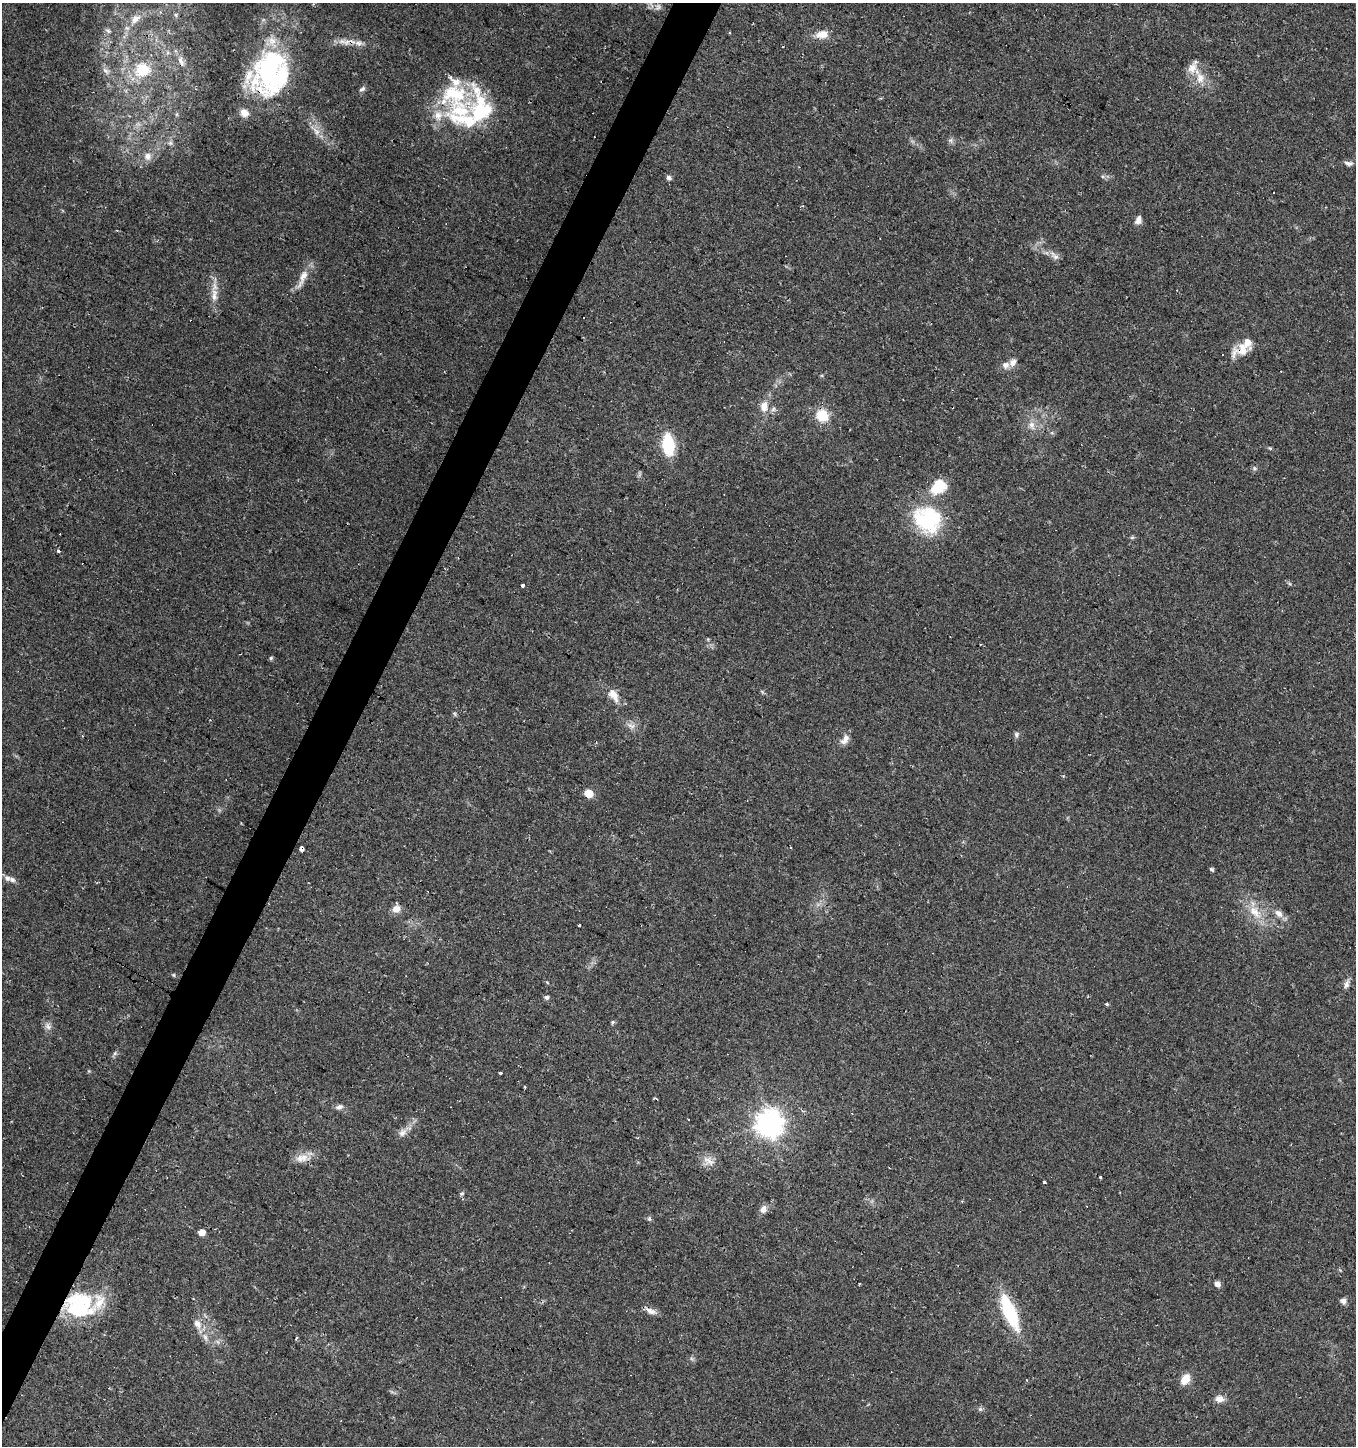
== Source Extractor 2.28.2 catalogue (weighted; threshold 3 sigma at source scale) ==
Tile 7 of 4 x 4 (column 3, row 2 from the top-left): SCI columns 2969-4322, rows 2887-4330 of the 5870 x 5777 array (HDU 1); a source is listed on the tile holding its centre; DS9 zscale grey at full resolution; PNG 1358 x 1448 px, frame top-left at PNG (2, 3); no overlay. Shown black and unused: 3% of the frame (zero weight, under 2 of 3 exposures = <1% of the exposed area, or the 3 px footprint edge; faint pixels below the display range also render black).
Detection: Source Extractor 2.28.2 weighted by HDU 2 'WHT'; one run over the whole footprint, this tile lists its part. Background 0.0673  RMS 0.0052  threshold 0.0236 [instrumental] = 3 sigma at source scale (4.5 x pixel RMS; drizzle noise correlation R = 1.50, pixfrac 1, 0.0396/0.0396 arcsec/px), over >= 5 px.
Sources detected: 101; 1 inside a brighter object's white glare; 8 cosmic-ray / hot-pixel residue — not listed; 15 inside a brighter listed object's ellipse — not listed separately; the other 77 listed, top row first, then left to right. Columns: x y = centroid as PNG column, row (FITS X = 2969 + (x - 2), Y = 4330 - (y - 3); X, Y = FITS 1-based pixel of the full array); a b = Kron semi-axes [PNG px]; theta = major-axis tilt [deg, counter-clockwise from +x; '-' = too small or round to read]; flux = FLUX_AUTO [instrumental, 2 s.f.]
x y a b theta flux
658 7 8 6 23 1.8
136 18 15 11 29 6.1
108 31 8 5 -31 1.5
822 34 15 9 6 6.4
342 41 12 7 14 3.4
359 43 11 8 6 2.9
181 61 16 8 -72 3.9
142 70 23 20 20 21
106 71 12 6 -42 2.5
270 73 53 44 71 94
1200 78 15 11 -80 6.7
362 89 10 5 37 1.4
454 94 60 32 6 41
316 131 13 8 -55 4
950 140 6 6 - 1.3
170 143 6 6 - 1.4
147 156 10 10 - 3.8
1349 163 11 6 -7 1.8
669 178 6 5 - 1.5
1138 220 11 7 76 2.7
1055 256 15 6 -43 2.6
302 278 32 8 68 6.3
214 295 21 9 89 5.9
1242 350 19 12 -84 7.3
1005 365 10 9 - 3
764 406 15 10 86 6.1
822 415 13 12 - 13
1032 425 12 8 -72 3.6
668 444 15 9 -83 35
1270 449 4 3 - 1.4
1255 468 7 5 -23 1
928 519 37 32 -38 43
1132 537 6 4 1 0.77
58 550 3 3 - 4.1
522 585 3 3 - 9.2
271 658 5 5 - 0.77
614 695 19 11 -55 6.1
631 726 11 7 -26 2.8
1016 734 7 6 - 1.3
845 739 15 9 56 3.5
589 793 7 5 -21 9.7
301 848 3 3 - 66
1212 869 5 4 - 0.88
7 878 10 7 -13 2.4
396 909 10 9 - 4
1255 912 25 12 -42 11
1279 913 11 8 -46 3.5
580 925 3 3 - 4.9
1347 984 12 6 72 2.3
546 997 6 5 - 1.3
1107 1004 4 3 - 0.82
612 1022 6 5 - 0.81
48 1026 10 8 -20 2.4
115 1053 6 5 - 1
500 1073 3 3 - 1.6
339 1107 10 7 17 2.1
769 1124 9 9 - 610
402 1133 12 9 49 3.2
300 1158 12 11 - 4.6
708 1161 18 12 -31 4.7
1101 1177 3 3 - 2
1044 1182 3 3 - 2.3
462 1194 7 4 54 0.94
763 1209 8 7 - 3.2
649 1219 7 5 -69 1
202 1232 5 5 - 5.6
1217 1284 7 7 - 2.1
1343 1301 6 5 - 2.9
79 1306 33 27 -4 48
650 1311 14 6 -26 3.5
1010 1312 42 13 -68 32
197 1323 13 9 -28 4
205 1337 11 6 -74 2.7
296 1338 3 2 - 1.2
1185 1379 12 8 57 6.8
1219 1399 9 9 - 4
980 1409 6 6 - 1.1
Overlapping masked pixels (flux is a lower limit): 6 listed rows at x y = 270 73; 1242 350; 301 848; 300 1158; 79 1306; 1010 1312